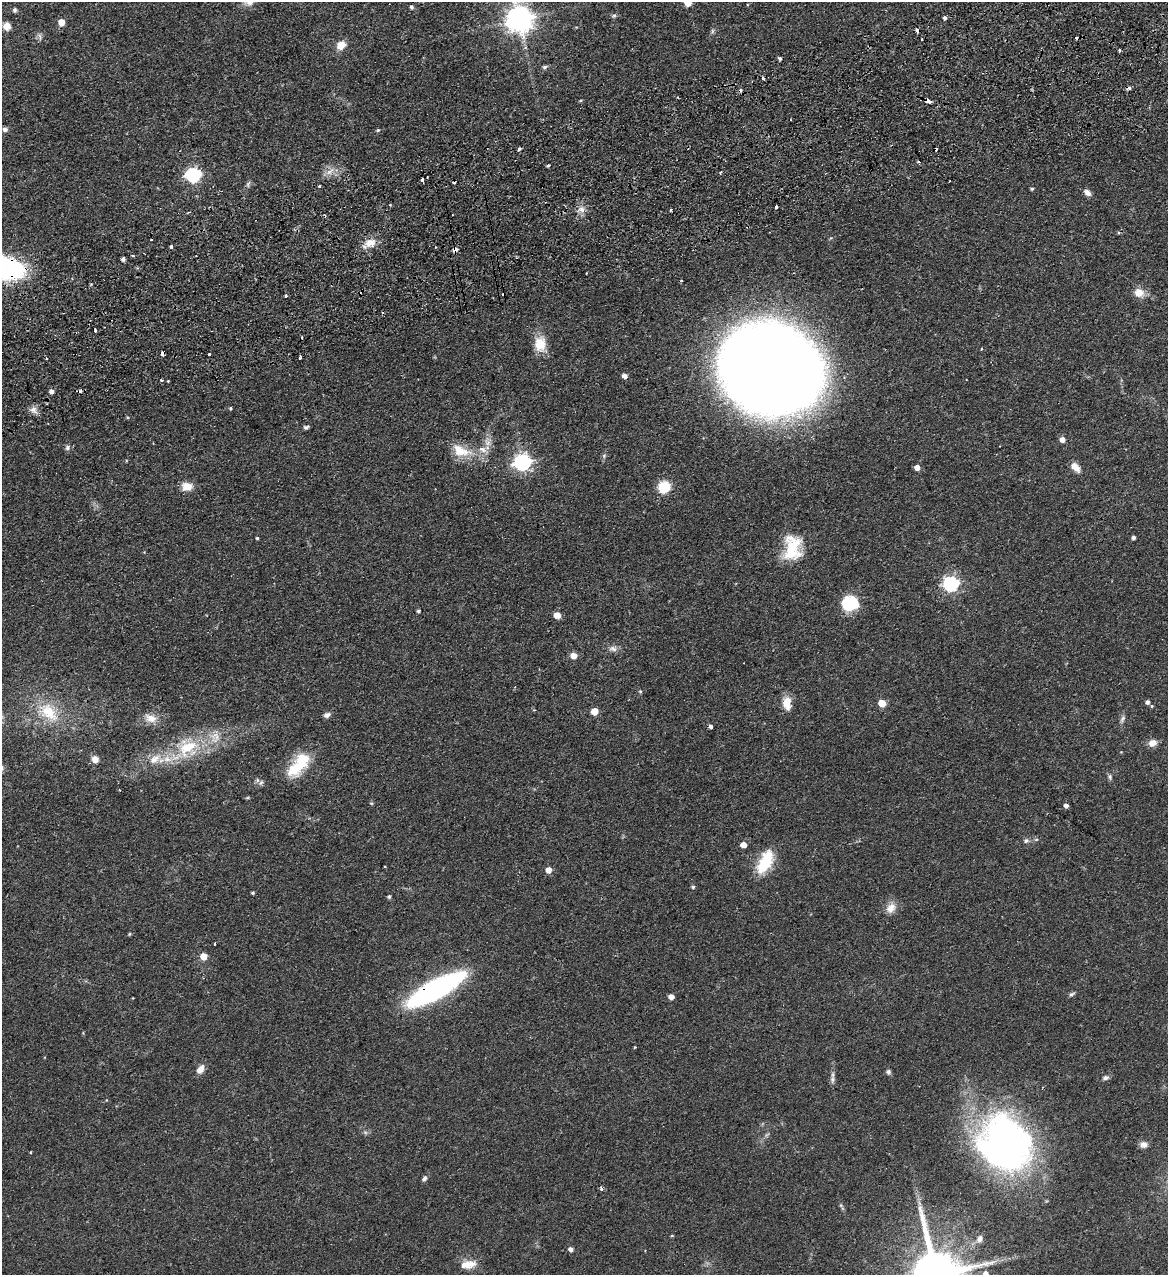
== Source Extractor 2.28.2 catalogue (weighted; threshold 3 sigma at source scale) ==
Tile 10 of 4 x 4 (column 2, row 3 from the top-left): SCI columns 1330-2495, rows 1330-2602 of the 5107 x 5203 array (HDU 1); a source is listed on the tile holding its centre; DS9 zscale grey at full resolution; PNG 1170 x 1277 px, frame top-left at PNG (2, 2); no overlay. Shown black and unused: <1% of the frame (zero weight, under 2 of 3 exposures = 3% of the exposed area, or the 3 px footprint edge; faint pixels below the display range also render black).
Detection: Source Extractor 2.28.2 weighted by HDU 2 'WHT'; one run over the whole footprint, this tile lists its part. Background 0.0555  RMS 0.005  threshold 0.0226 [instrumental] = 3 sigma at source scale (4.5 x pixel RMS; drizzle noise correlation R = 1.50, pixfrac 1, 0.05/0.05 arcsec/px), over >= 5 px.
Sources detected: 139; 2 inside a brighter object's white glare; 12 cosmic-ray / hot-pixel residue — not listed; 5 inside a brighter listed object's ellipse — not listed separately; the other 120 listed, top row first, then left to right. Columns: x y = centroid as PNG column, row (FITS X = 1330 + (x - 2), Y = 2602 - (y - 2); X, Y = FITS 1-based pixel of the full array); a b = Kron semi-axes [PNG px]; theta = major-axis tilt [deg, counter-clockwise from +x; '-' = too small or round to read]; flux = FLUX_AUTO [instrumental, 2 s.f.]
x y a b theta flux
688 3 5 5 - 9
411 7 5 5 - 0.89
15 10 7 5 90 0.83
614 16 7 5 21 0.91
945 18 4 4 - 1.1
519 19 9 8 - 560
61 22 5 5 - 6.3
7 26 9 8 - 3.4
917 30 4 3 - 2.1
712 31 7 4 89 0.82
40 37 11 3 -80 1
921 39 3 2 - 0.51
341 45 10 8 38 5.5
1119 50 3 3 - 1.2
779 58 4 3 - 0.92
544 67 6 5 - 0.95
763 79 3 3 - 1.5
928 101 5 3 - 4.2
5 129 6 6 - 1.4
378 130 5 4 - 0.7
519 149 4 3 - 1.6
918 161 4 2 - 0.49
548 165 4 3 - 0.67
330 171 15 6 44 3.3
193 175 7 6 - 94
422 180 3 3 - 2.5
248 184 8 5 72 1.1
320 186 3 3 - 1.5
1032 189 4 4 - 0.75
1087 193 8 6 -40 2.6
390 205 3 3 - 0.59
776 207 3 3 - 1.5
581 209 11 7 -9 2.6
151 239 3 2 - 0.47
370 243 15 11 10 5.4
171 247 3 3 - 2
455 249 4 3 - 3.2
123 259 5 4 - 1
586 273 2 2 - 0.38
1139 293 12 11 - 5
286 296 3 3 - 1.9
540 344 19 14 -86 9.6
982 349 3 3 - 0.51
163 353 4 3 - 8.4
209 354 3 3 - 0.76
300 358 3 3 - 0.85
772 369 75 66 -16 1100
625 376 5 4 - 2.8
161 380 3 3 - 1.2
168 381 3 2 - 0.74
51 391 5 4 - 2
230 408 4 3 - 0.6
33 409 9 8 - 2.8
306 427 7 5 9 0.95
1062 440 5 5 - 3
488 443 9 7 88 2.6
67 447 8 7 - 1.4
461 451 29 15 -18 12
522 462 7 7 - 150
917 467 5 5 - 3.4
1075 467 12 7 -45 4.1
187 486 12 10 6 5.5
664 487 8 7 - 21
1134 537 4 4 - 1.3
257 538 3 3 - 0.62
792 548 30 19 86 20
951 584 7 6 - 110
850 604 17 15 -54 18
418 611 4 3 - 0.97
557 615 6 6 - 3.9
613 649 11 7 -11 2.2
573 656 5 5 - 5.3
640 692 5 4 - 0.61
1148 702 6 5 - 1.5
787 703 15 9 -90 6.9
882 703 5 5 - 9.1
594 711 5 5 - 9.8
48 712 33 19 -46 19
327 715 7 5 21 1.9
151 718 16 10 -19 5.1
1122 719 10 5 61 1.4
710 726 4 3 - 3.5
1152 743 9 8 - 3.8
187 747 31 20 32 24
95 759 8 7 - 3.2
155 759 20 10 38 6.9
297 767 30 17 43 16
1110 777 8 5 -81 1
261 782 9 5 62 1.2
371 803 5 4 - 0.55
1066 805 4 4 - 1.7
1026 841 8 7 - 1.3
743 845 5 4 - 4.3
765 862 24 11 62 21
548 870 5 5 - 4.8
693 887 5 4 - 0.8
253 893 4 3 - 0.65
389 896 4 4 - 0.9
891 908 15 11 51 4.5
130 934 5 3 - 0.48
215 944 3 2 - 0.53
203 956 5 5 - 7.3
436 989 51 14 29 130
1071 994 8 4 36 0.97
671 997 5 4 - 3.1
634 1047 4 2 - 0.44
200 1069 12 8 56 3.3
888 1072 7 6 - 1.1
1106 1078 8 6 13 1.4
832 1080 12 5 86 1.7
365 1132 7 4 -19 0.88
1144 1144 9 8 - 2.4
1006 1145 62 47 -67 190
31 1152 4 3 - 0.38
424 1178 7 6 - 1.3
601 1189 4 4 - 1.3
980 1239 8 7 - 2.1
571 1249 5 4 - 1.9
470 1264 16 11 13 5.8
986 1273 6 6 - 2.4
Overlapping masked pixels (flux is a lower limit): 6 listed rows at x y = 917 30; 928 101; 455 249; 163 353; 772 369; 436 989
Isophote crosses this tile's border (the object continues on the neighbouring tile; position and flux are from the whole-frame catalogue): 3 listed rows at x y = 688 3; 519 19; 986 1273